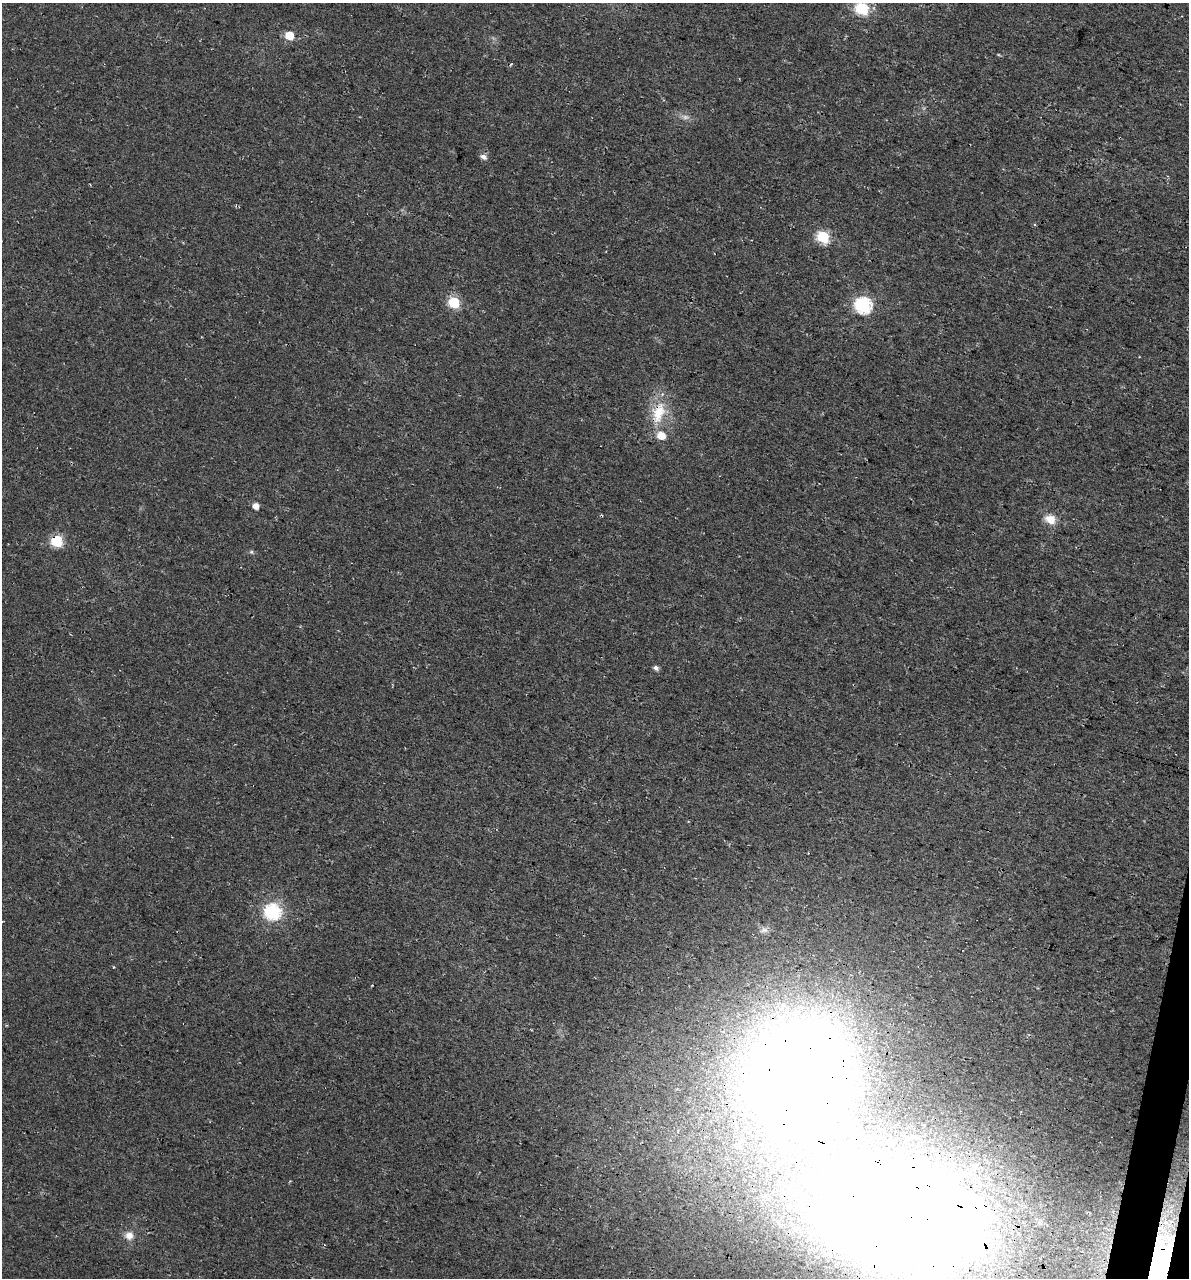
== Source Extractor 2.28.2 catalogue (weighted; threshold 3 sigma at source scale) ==
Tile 6 of 4 x 4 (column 2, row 2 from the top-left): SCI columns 1526-2712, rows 2566-3841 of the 5364 x 5141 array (HDU 1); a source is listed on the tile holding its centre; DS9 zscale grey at full resolution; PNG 1191 x 1280 px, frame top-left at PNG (2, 3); no overlay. Shown black and unused: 1% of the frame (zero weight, under 3 of 4 exposures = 5% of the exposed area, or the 3 px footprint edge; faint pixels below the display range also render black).
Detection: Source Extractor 2.28.2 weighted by HDU 2 'WHT'; one run over the whole footprint, this tile lists its part. Background 0.0117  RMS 0.0071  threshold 0.0319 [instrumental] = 3 sigma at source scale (4.5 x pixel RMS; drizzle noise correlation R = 1.50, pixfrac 1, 0.0396/0.0396 arcsec/px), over >= 5 px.
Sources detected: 20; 1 too faint to see at this stretch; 1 cosmic-ray / hot-pixel residue — not listed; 1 inside a brighter listed object's ellipse — not listed separately; the other 17 listed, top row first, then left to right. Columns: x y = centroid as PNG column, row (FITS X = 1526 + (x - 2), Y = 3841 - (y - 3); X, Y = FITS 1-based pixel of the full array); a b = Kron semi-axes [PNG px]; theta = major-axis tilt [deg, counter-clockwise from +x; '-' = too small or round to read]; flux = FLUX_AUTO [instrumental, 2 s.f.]
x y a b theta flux
862 8 7 6 - 85
289 35 6 5 - 18
483 157 8 6 -21 3.2
823 237 6 6 - 70
454 302 6 6 - 53
863 305 7 7 - 170
658 413 33 18 71 25
255 506 6 5 - 5.9
1050 519 14 10 -24 8.9
56 541 6 6 - 64
251 552 6 5 - 1.2
656 668 6 5 - 2.5
272 912 8 7 - 110
764 930 11 6 0 2.7
798 1073 75 66 78 1500
901 1213 72 46 -14 4600
129 1235 10 10 - 6.1
Overlapping masked pixels (flux is a lower limit): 4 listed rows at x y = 658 413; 56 541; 798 1073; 901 1213
Isophote crosses this tile's border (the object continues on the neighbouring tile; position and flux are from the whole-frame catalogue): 1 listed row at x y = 901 1213